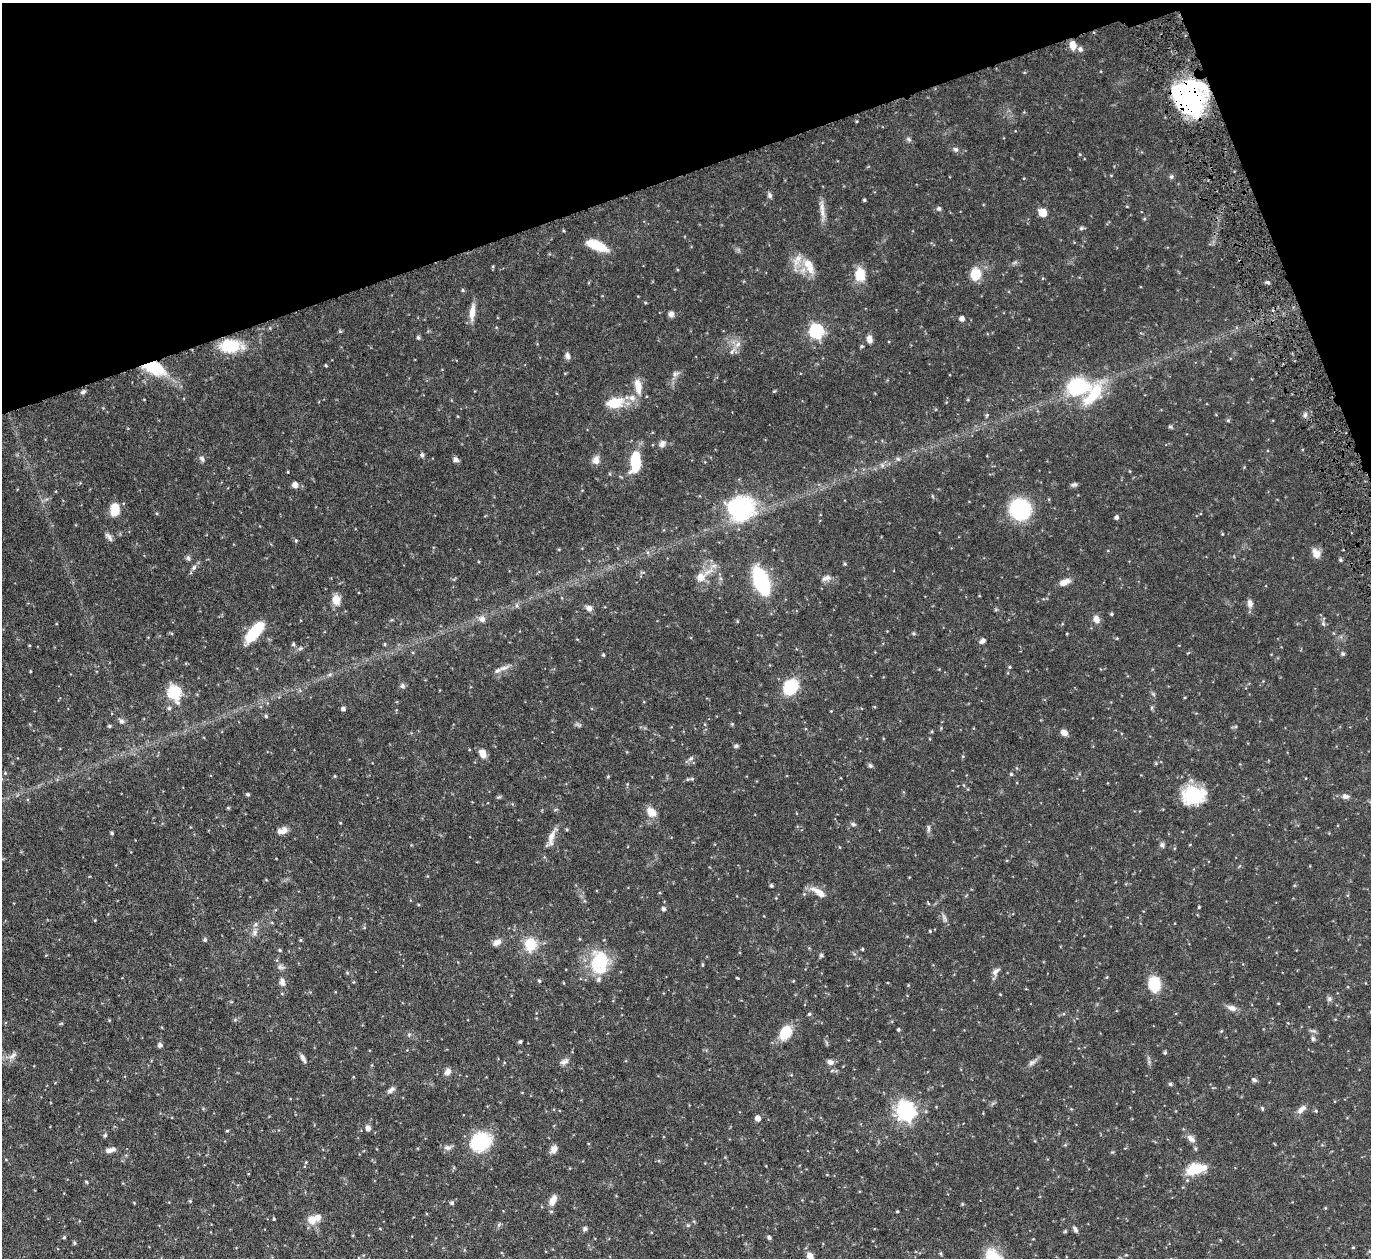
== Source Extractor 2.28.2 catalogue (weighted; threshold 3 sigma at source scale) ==
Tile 3 of 4 x 4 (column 3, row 1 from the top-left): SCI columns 2792-4160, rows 4073-5328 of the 5533 x 5491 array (HDU 1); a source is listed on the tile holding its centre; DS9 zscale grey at full resolution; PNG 1373 x 1260 px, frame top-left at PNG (2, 3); no overlay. Shown black and unused: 17% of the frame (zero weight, under 5 of 9 exposures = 3% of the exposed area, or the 3 px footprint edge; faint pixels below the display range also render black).
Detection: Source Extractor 2.28.2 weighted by HDU 2 'WHT'; one run over the whole footprint, this tile lists its part. Background 0.099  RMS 0.0037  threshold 0.0152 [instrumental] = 3 sigma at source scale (4.09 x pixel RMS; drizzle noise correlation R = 1.36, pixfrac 0.8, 0.05/0.05 arcsec/px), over >= 5 px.
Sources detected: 208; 4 inside a brighter object's white glare — not listed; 8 inside a brighter listed object's ellipse — not listed separately; the other 196 listed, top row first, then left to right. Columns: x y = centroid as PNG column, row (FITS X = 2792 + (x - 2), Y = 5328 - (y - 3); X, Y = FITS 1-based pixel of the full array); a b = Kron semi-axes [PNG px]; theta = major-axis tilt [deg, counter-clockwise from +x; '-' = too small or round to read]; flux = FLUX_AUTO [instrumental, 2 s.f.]
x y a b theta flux
1073 45 10 7 -80 2.7
1080 49 8 6 -79 0.87
1188 98 36 28 -39 41
909 139 7 5 -23 0.65
955 149 7 6 - 0.8
1171 177 6 5 - 0.57
770 195 8 5 -71 0.82
864 200 3 3 - 0.42
822 206 18 6 -88 2.4
939 209 6 5 - 0.63
1043 213 5 5 - 8.7
1081 228 5 5 - 0.64
596 245 20 8 -22 10
1015 262 7 4 19 0.59
809 266 24 11 -63 5.6
860 274 15 12 -87 6.1
975 274 16 13 81 5
1267 282 6 4 -8 0.59
463 290 5 4 - 0.42
645 302 5 3 - 0.31
472 312 20 6 84 3.4
671 314 7 6 - 1.3
962 319 4 4 - 1.6
340 331 5 5 - 0.39
816 331 6 6 - 62
418 337 5 4 - 0.6
869 339 8 6 -78 1.8
738 344 8 6 47 1.3
231 346 21 12 0 15
862 346 5 4 - 0.43
732 352 8 5 55 0.99
567 356 8 6 -81 1.2
326 365 3 3 - 0.37
154 368 25 13 -22 14
675 374 10 6 14 1.1
638 386 21 9 -81 4
1078 386 21 16 10 22
83 392 7 4 24 0.67
615 403 17 10 9 8.8
987 415 6 3 71 0.38
1305 415 6 5 - 0.75
1228 420 5 4 - 0.43
1170 427 6 4 -1 0.47
662 444 10 8 52 1.3
422 455 6 4 -72 0.78
202 458 8 5 -51 0.87
456 459 7 6 - 1.1
635 459 19 10 72 11
898 459 6 5 - 0.59
596 460 11 9 70 1.9
882 465 6 5 - 0.68
288 472 4 2 - 0.24
1074 484 8 5 13 0.75
295 485 7 6 - 1.8
115 509 13 9 84 6
1020 509 15 15 - 35
742 512 37 23 62 25
1116 517 4 4 - 0.89
109 537 14 5 -52 1.2
296 540 5 4 - 0.46
1316 553 12 8 -60 2.5
188 558 7 5 -47 0.64
1340 560 5 4 - 0.47
845 564 4 4 - 0.39
713 566 8 4 19 0.82
194 567 8 6 57 0.91
700 577 12 11 - 3.1
826 578 13 7 20 1.4
761 581 17 8 -69 47
1064 582 13 7 23 2.5
336 600 13 10 -80 2.9
1250 603 11 7 -83 1.6
517 605 6 5 - 0.7
589 608 9 7 -28 1.4
1111 614 4 3 - 0.46
482 619 10 8 -30 1.6
1096 619 9 7 -73 2.2
1323 623 6 5 - 0.58
254 632 23 9 49 13
914 633 6 5 - 0.49
982 641 7 5 30 0.95
293 644 5 4 - 0.46
385 644 5 3 - 0.34
301 648 6 4 42 0.5
1343 654 5 5 - 0.6
603 655 4 3 - 0.41
1010 667 4 4 - 0.34
504 668 17 5 20 1.7
30 671 4 2 - 0.26
330 674 6 4 19 0.52
402 686 7 5 -89 0.71
790 687 12 10 51 18
174 693 7 6 - 45
169 708 5 5 - 0.63
343 709 4 4 - 0.92
266 716 5 4 - 0.43
121 721 6 6 - 0.93
732 724 4 4 - 0.34
109 726 4 4 - 0.44
1064 733 8 5 -35 2
736 746 5 5 - 0.57
482 753 10 7 -60 2.7
691 758 8 4 31 0.77
870 766 7 5 -49 0.63
5 773 4 4 - 0.34
1011 774 4 4 - 0.44
335 776 4 4 - 0.29
608 776 5 3 - 0.33
692 779 5 4 - 0.42
248 794 4 4 - 0.54
1194 795 27 20 7 14
1345 796 10 7 -7 1.2
499 797 6 5 - 0.47
228 808 4 4 - 0.33
651 812 12 9 -46 3.5
853 824 7 4 -44 0.56
928 828 10 4 -90 0.78
282 831 13 8 15 2.1
112 833 4 3 - 0.54
551 836 18 7 69 2.8
1162 845 7 6 - 0.77
771 886 3 3 - 0.56
819 892 23 7 -35 3.1
804 894 4 4 - 0.33
1199 907 3 3 - 0.32
663 909 5 4 - 0.85
944 918 11 4 -68 0.97
95 920 4 3 - 0.26
930 931 4 3 - 0.32
254 933 9 7 83 1.3
205 940 5 5 - 0.63
300 940 5 3 - 0.34
497 942 11 7 31 1.8
530 944 14 12 -90 8
862 949 3 3 - 0.38
280 950 5 4 - 0.41
821 955 5 4 - 0.71
600 960 29 26 63 14
995 972 12 7 46 1.4
1107 977 5 3 - 0.27
737 978 3 2 - 0.28
539 981 5 4 - 0.43
793 981 4 4 - 0.27
282 982 11 7 -78 1.5
1154 984 13 11 -82 11
1329 999 7 5 -69 0.76
1232 1008 13 7 -21 1.7
809 1014 4 4 - 0.49
235 1020 5 5 - 0.49
898 1029 4 4 - 0.49
1221 1031 5 3 - 0.35
785 1033 15 11 59 8.3
1313 1039 7 5 -75 0.66
520 1042 4 3 - 0.55
160 1045 5 5 - 1.1
1165 1053 4 4 - 0.5
13 1055 14 5 43 1.4
302 1057 9 6 -66 1.2
564 1062 12 6 27 1.3
830 1062 9 7 -25 1.3
1032 1063 13 5 32 1.2
448 1071 8 6 53 1.7
1254 1080 7 5 -30 0.66
1170 1084 5 5 - 0.48
391 1090 11 6 44 1.1
1262 1108 6 3 -72 0.35
1301 1109 14 6 42 1.8
905 1111 7 7 - 160
1316 1111 5 4 - 0.34
758 1118 5 4 - 2.3
368 1128 5 5 - 1.8
227 1131 4 4 - 0.35
105 1135 5 4 - 0.47
1191 1138 13 7 -45 1.8
480 1141 14 12 30 29
447 1148 10 7 -4 1.3
554 1149 11 7 49 1.6
110 1150 13 6 12 1.6
306 1162 5 4 - 0.31
1196 1169 24 12 14 8
86 1182 4 3 - 0.37
553 1200 14 8 65 2.6
190 1201 4 4 - 0.31
452 1203 5 5 - 0.69
897 1211 3 3 - 0.3
274 1219 4 3 - 0.35
312 1220 12 11 - 3.4
688 1225 5 4 - 0.41
585 1229 6 5 - 0.84
1075 1229 9 5 -57 0.79
1065 1231 5 4 - 0.41
64 1237 4 4 - 0.4
769 1237 4 4 - 0.68
74 1243 5 4 - 0.5
1353 1247 4 3 - 0.3
810 1256 8 6 -52 2.1
Overlapping masked pixels (flux is a lower limit): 2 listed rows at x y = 1188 98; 154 368
Isophote crosses this tile's border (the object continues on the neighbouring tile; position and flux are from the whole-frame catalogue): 1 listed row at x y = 810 1256